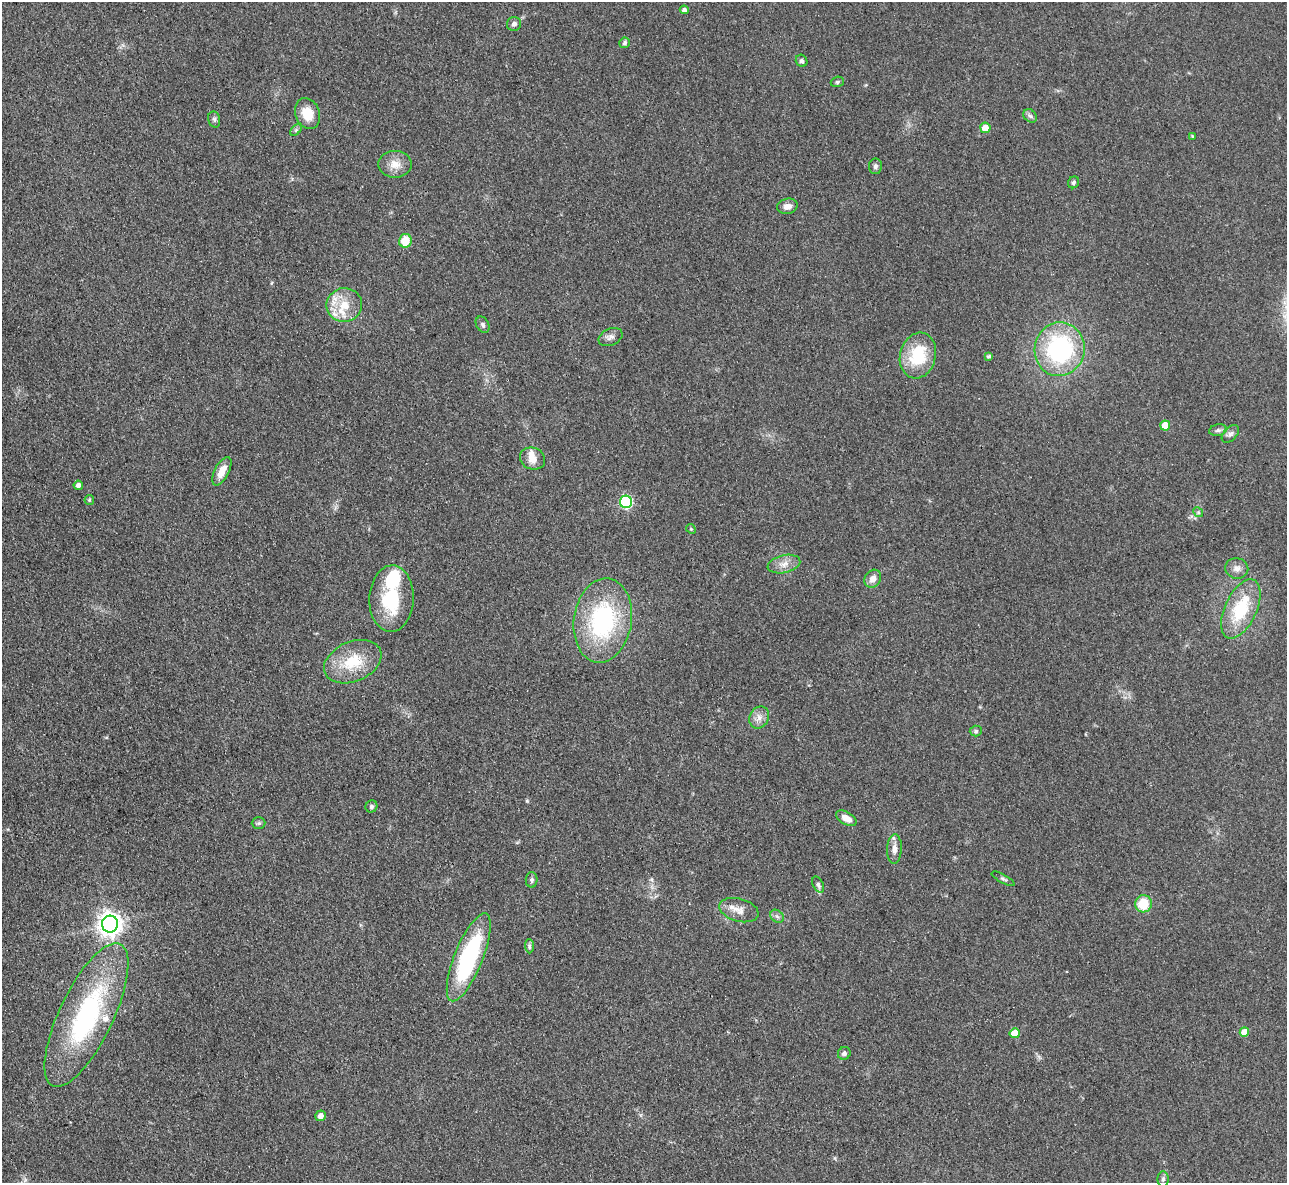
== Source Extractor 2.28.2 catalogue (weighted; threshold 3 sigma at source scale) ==
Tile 7 of 4 x 4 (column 3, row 2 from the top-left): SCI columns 2582-3866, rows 2632-3812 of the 5162 x 5140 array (HDU 1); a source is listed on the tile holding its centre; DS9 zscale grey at full resolution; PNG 1289 x 1185 px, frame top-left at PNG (2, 2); each listed source drawn as its Kron ellipse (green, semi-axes under 4 px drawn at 4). Shown black and unused: <1% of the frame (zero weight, under 3 of 4 exposures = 2% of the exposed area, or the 3 px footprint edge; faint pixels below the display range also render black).
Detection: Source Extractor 2.28.2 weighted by HDU 2 'WHT'; one run over the whole footprint, this tile lists its part. Background 0.0792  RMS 0.0058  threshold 0.0262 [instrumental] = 3 sigma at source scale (4.5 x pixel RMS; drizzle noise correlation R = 1.50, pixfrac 1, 0.05/0.05 arcsec/px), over >= 5 px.
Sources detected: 66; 1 inside a brighter object's white glare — neither listed nor drawn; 5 inside a brighter listed object's ellipse — not listed separately; the other 60 listed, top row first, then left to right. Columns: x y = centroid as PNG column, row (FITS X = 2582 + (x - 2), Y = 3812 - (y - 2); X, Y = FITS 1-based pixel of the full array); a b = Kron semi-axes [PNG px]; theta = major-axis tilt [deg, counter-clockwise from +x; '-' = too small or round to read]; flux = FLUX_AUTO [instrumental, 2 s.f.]
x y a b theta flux
684 10 4 4 - 1.8
514 24 7 7 - 1.8
624 43 5 5 - 1.2
802 61 6 5 - 1.6
837 82 7 5 18 1.1
307 114 16 12 -69 11
1030 116 7 6 - 1.5
214 119 8 6 -75 1.4
985 128 5 5 - 8.9
296 130 7 4 45 1.1
1192 136 4 4 - 0.7
395 164 17 13 0 6.8
875 166 8 6 89 1.7
1074 182 6 5 - 1.3
787 206 10 7 13 3.6
405 241 7 6 - 12
344 305 18 17 - 13
483 325 9 6 -58 1.6
610 337 12 8 24 2.8
1060 349 27 25 81 78
918 356 23 18 75 27
989 356 4 3 - 1.3
1165 425 5 5 - 9.8
1218 430 9 5 10 1.6
1230 434 10 6 45 2.1
533 459 13 11 -24 6
222 471 15 7 62 6.1
78 485 5 4 - 2.4
89 500 5 4 - 0.75
626 502 6 6 - 68
1198 512 5 4 - 0.88
691 529 5 4 - 0.7
784 564 16 9 13 4.9
1237 568 11 10 - 3.5
873 579 9 7 54 4.3
391 599 33 22 87 36
1241 609 32 16 65 30
603 620 42 29 81 74
353 662 30 20 23 22
759 717 11 9 60 3.9
976 731 6 5 - 1.1
371 806 6 5 - 1.3
846 818 11 6 -31 5.1
259 823 7 5 1 1.1
894 849 14 7 88 3.8
1003 879 13 4 -29 1.2
532 880 8 6 88 1.4
818 885 8 5 -64 1.5
1143 904 8 8 - 15
739 910 20 11 -15 6.2
777 916 7 6 - 1.6
110 924 8 8 - 480
529 946 7 4 -88 1.1
469 957 47 14 68 76
86 1015 79 27 64 100
1244 1032 5 4 - 7.5
1015 1033 5 5 - 9.8
844 1053 6 6 - 1.9
320 1116 5 5 - 3.2
1163 1179 7 5 -90 1.5